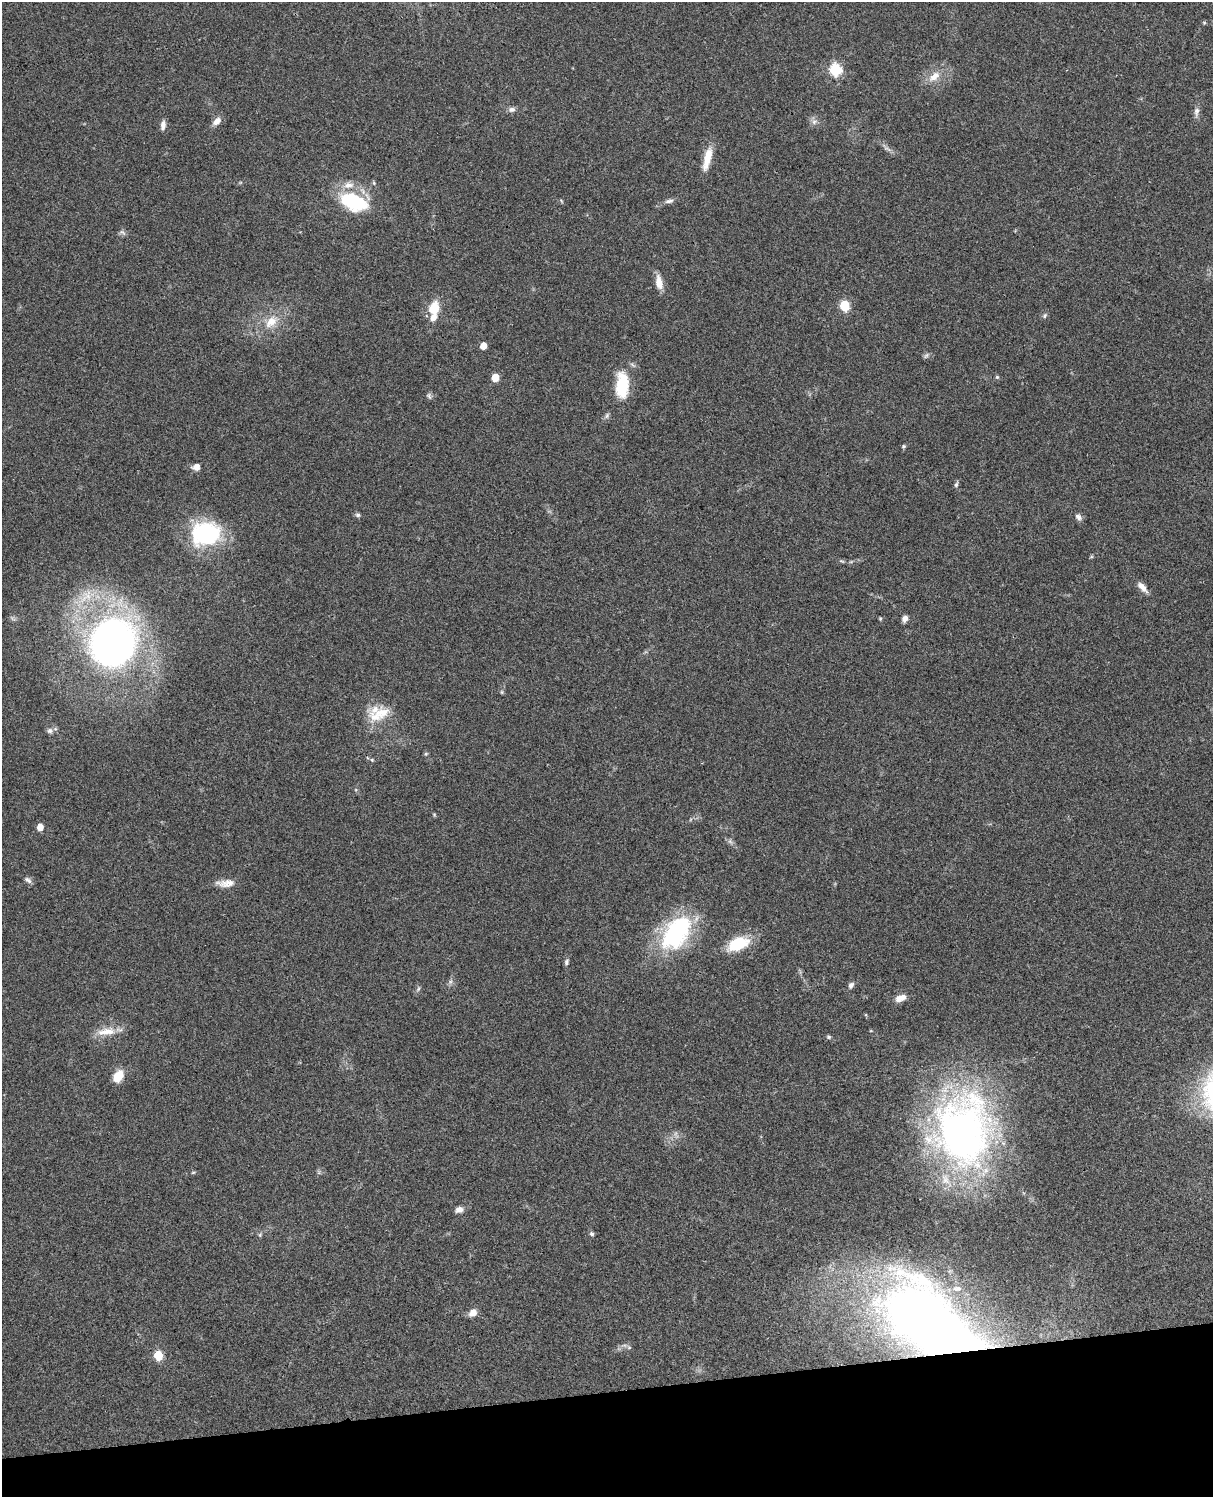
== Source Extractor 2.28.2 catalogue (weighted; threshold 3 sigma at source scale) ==
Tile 10 of 4 x 3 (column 2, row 3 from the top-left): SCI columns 1334-2544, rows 278-1772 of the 5085 x 4926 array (HDU 1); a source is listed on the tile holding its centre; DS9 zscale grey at full resolution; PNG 1215 x 1499 px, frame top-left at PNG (2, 2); no overlay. Shown black and unused: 7% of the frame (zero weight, under 3 of 4 exposures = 6% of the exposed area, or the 3 px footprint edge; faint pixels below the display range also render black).
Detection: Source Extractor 2.28.2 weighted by HDU 2 'WHT'; one run over the whole footprint, this tile lists its part. Background 0.0787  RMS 0.006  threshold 0.0268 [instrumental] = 3 sigma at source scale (4.5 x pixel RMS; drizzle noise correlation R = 1.50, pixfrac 1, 0.05/0.05 arcsec/px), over >= 5 px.
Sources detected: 74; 2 too faint to see at this stretch — not listed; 3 inside a brighter listed object's ellipse — not listed separately; the other 69 listed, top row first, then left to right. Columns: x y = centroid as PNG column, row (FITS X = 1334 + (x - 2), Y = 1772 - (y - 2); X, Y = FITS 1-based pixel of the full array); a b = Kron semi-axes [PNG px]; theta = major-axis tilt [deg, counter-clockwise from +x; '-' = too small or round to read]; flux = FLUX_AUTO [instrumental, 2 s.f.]
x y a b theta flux
1204 23 5 5 - 0.71
835 69 6 6 - 70
934 77 19 10 38 7.8
512 109 10 7 7 2.2
1196 111 13 7 79 2.7
217 121 12 8 44 4.1
814 122 9 7 42 2.3
163 125 11 6 84 3.2
887 149 13 4 -25 1.9
707 158 30 8 76 10
374 183 5 5 - 0.83
348 185 15 9 8 6
669 201 12 6 10 2.2
353 202 26 15 -22 47
122 232 11 5 -34 1.6
659 282 16 8 -79 6.8
844 305 6 5 - 35
434 308 15 11 69 13
1045 315 8 5 60 1.2
271 321 22 14 44 12
483 346 5 5 - 8.1
495 377 5 5 - 14
997 377 5 5 - 0.84
622 385 32 15 89 23
429 396 10 4 -60 1.3
607 416 9 5 54 1.5
903 446 5 5 - 0.94
196 467 8 7 - 4.2
956 484 7 5 77 1.3
358 515 7 6 - 1.2
1079 517 10 6 -41 2.4
206 534 35 27 7 57
842 561 8 4 -22 0.91
1142 587 16 7 -47 4.2
86 596 29 16 47 19
905 618 7 6 - 3.3
880 619 5 4 - 0.65
113 642 44 40 63 300
502 692 5 5 - 0.76
382 713 28 18 3 14
50 731 9 7 14 2.2
426 754 6 5 - 0.83
372 760 5 5 - 0.82
434 814 6 3 -19 0.67
40 827 5 5 - 7.9
730 841 7 6 - 1.5
28 880 11 6 -39 2
225 883 25 9 2 6.3
676 933 47 28 55 66
738 944 17 10 21 32
566 962 8 5 74 1.5
451 981 7 4 71 1.3
851 985 8 6 61 2.1
418 989 8 4 63 1.2
900 998 13 7 23 5.1
106 1032 28 10 7 9.8
829 1037 7 5 -15 1
118 1076 12 8 55 12
963 1129 88 68 87 260
193 1172 6 4 2 0.69
319 1172 7 4 73 1
459 1210 11 8 12 2.9
592 1234 6 5 - 1.3
260 1235 6 5 - 0.99
957 1289 15 8 0 4.2
473 1313 7 6 - 6.1
934 1326 92 41 -39 740
629 1347 7 4 0 0.96
158 1356 6 5 - 29
Overlapping masked pixels (flux is a lower limit): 1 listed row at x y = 934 1326